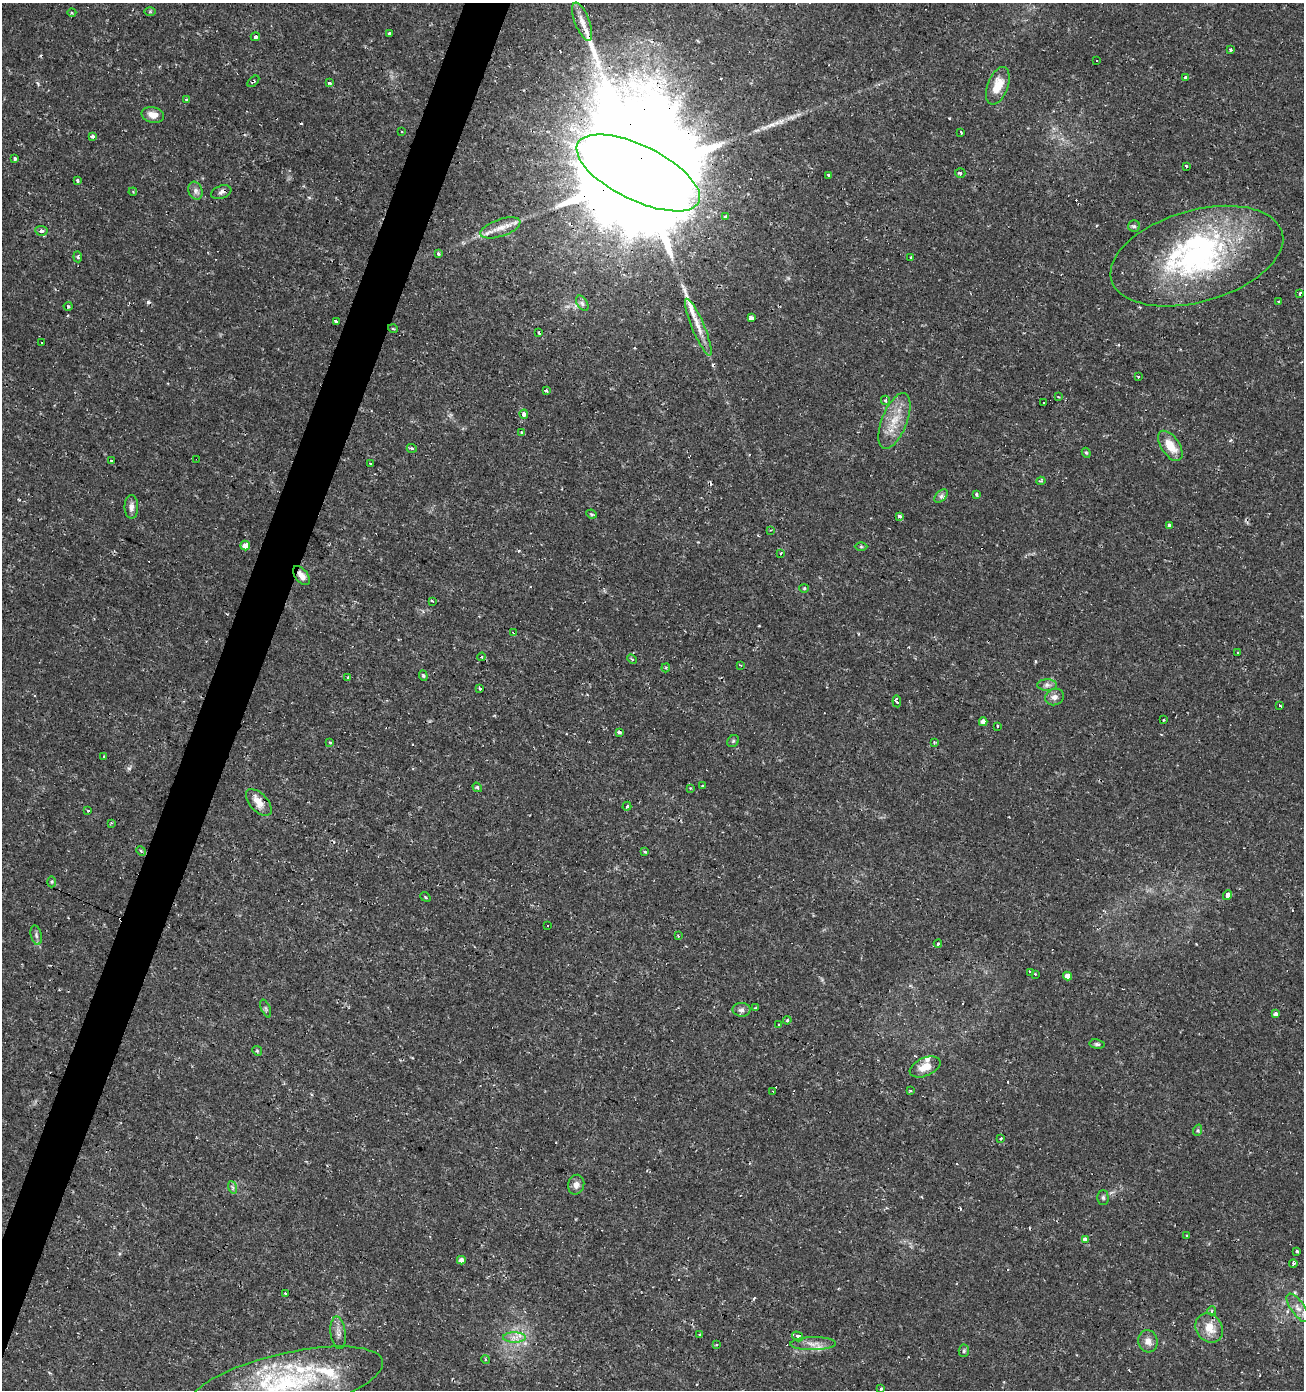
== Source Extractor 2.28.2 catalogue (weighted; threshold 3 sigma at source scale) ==
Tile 7 of 4 x 4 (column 3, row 2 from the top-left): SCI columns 2878-4179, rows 2777-4164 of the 5688 x 5556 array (HDU 1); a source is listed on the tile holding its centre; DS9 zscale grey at full resolution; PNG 1306 x 1392 px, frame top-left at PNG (2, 3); each listed source drawn as its Kron ellipse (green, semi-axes under 4 px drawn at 4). Shown black and unused: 3% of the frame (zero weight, under 2 of 3 exposures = <1% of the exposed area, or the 3 px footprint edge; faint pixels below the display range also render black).
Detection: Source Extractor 2.28.2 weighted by HDU 2 'WHT'; one run over the whole footprint, this tile lists its part. Background 0.0153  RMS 0.0019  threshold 0.00852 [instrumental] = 3 sigma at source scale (4.5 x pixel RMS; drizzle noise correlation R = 1.50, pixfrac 1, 0.0396/0.0396 arcsec/px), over >= 5 px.
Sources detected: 172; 12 cosmic-ray / hot-pixel residue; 3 long thin detections or spike segments (spike, bleed or trail) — neither listed nor drawn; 10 inside a brighter listed object's ellipse — not listed separately; the other 147 listed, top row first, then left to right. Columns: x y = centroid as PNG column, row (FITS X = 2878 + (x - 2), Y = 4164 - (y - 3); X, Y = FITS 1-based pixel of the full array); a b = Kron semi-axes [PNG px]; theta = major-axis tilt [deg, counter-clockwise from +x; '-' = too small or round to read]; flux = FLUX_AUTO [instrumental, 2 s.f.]
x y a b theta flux
150 12 6 4 1 0.21
72 13 4 3 - 0.22
582 22 20 7 -69 2.2
389 34 3 3 - 0.52
255 37 4 4 - 0.51
1230 50 3 3 - 0.29
1096 60 3 3 - 1.7
1185 78 4 3 - 0.66
253 81 7 4 42 0.39
329 83 4 3 - 0.36
998 86 20 10 69 3.6
186 99 4 3 - 0.27
153 115 11 7 -12 1.6
402 131 3 2 - 0.24
961 132 3 2 - 0.2
92 136 4 3 - 0.7
15 159 3 3 - 0.5
1186 166 3 3 - 1
638 173 67 27 -26 16000
960 173 5 4 - 0.38
829 175 3 3 - 1.3
77 181 3 3 - 0.9
195 191 9 7 -69 0.75
133 192 4 3 - 0.21
221 192 10 6 20 0.67
725 217 3 3 - 1
1134 226 6 5 - 0.36
500 228 21 8 19 2.2
41 231 6 5 - 0.66
438 253 3 3 - 0.71
1197 256 89 46 16 47
78 257 5 3 - 0.26
911 258 3 3 - 0.47
1300 293 3 3 - 1.3
1278 302 3 3 - 0.28
582 303 8 5 -59 0.54
68 306 4 4 - 0.24
751 318 4 4 - 1.7
336 321 3 3 - 4.1
698 327 31 6 -67 2.3
393 329 5 3 - 0.18
539 332 3 3 - 0.55
42 342 3 3 - 1.8
1138 377 3 2 - 0.26
546 391 4 3 - 0.29
1059 397 3 2 - 0.32
886 400 5 4 - 0.47
1044 403 3 2 - 0.13
524 414 4 4 - 0.87
894 421 29 12 68 4.5
521 432 3 3 - 0.39
1170 446 17 9 -56 3.2
412 448 5 4 - 0.38
1086 453 5 4 - 0.24
197 459 2 2 - 0.17
111 461 3 3 - 0.29
370 464 3 3 - 0.25
1041 481 4 4 - 0.27
976 494 3 3 - 0.62
941 496 8 5 46 0.53
131 507 12 7 -89 1
591 514 5 3 - 0.26
899 516 3 3 - 0.61
1169 525 3 3 - 1
770 530 4 3 - 0.18
245 546 5 4 - 2
861 546 6 4 0 0.27
781 553 3 3 - 0.35
301 575 11 6 -53 1.4
804 588 4 4 - 0.19
432 601 4 2 - 0.26
514 632 3 3 - 0.93
1237 652 3 2 - 0.19
482 657 4 3 - 0.32
632 659 5 3 - 0.26
741 665 3 2 - 0.25
666 668 4 4 - 0.26
423 676 5 4 - 0.24
348 677 3 3 - 0.43
1047 685 10 6 0 0.68
480 689 3 2 - 0.23
1055 697 9 8 - 1
897 701 6 3 -82 0.6
1280 706 3 3 - 0.73
1164 720 3 2 - 0.21
983 722 4 4 - 1
998 726 3 2 - 0.23
619 732 4 4 - 0.5
733 741 6 5 - 0.33
330 742 3 3 - 0.22
934 742 4 3 - 0.18
103 757 3 3 - 0.39
703 786 3 3 - 1.5
477 787 5 4 - 0.37
690 788 3 3 - 0.18
259 802 16 9 -47 2.3
627 806 4 3 - 0.34
88 810 3 3 - 0.57
111 823 3 3 - 0.23
141 851 5 4 - 0.28
645 852 3 3 - 0.29
52 882 5 3 - 0.23
1227 895 5 3 - 3
425 897 5 3 - 0.27
548 926 3 3 - 0.46
36 935 10 5 -77 0.52
678 936 3 3 - 0.21
938 944 4 3 - 0.38
1030 972 4 3 - 0.47
1035 974 3 3 - 0.25
1067 976 4 4 - 1.3
755 1008 3 3 - 0.21
266 1009 9 4 -69 0.38
741 1010 9 7 -2 0.7
1276 1014 4 4 - 0.71
787 1020 4 3 - 0.19
779 1025 3 3 - 0.27
1097 1044 7 4 -7 0.4
257 1051 5 4 - 0.26
925 1067 16 9 23 2.5
773 1091 2 2 - 0.15
910 1091 3 2 - 0.37
1198 1130 6 3 72 0.25
1001 1138 4 3 - 0.24
576 1185 10 8 76 1.1
232 1187 6 4 -70 0.37
1103 1198 7 5 -89 0.41
1187 1235 3 3 - 0.44
1085 1239 4 4 - 0.89
1297 1252 3 3 - 0.37
461 1260 4 4 - 1
1293 1264 4 2 - 0.48
285 1293 3 3 - 0.51
1298 1308 17 6 -54 1.5
1212 1311 4 4 - 0.21
1209 1328 15 13 -57 3.2
338 1333 16 7 -83 1.1
700 1335 3 3 - 0.73
798 1336 6 4 -33 0.64
514 1337 11 5 0 1.1
1148 1341 11 9 -74 1.4
813 1344 23 6 1 1.6
716 1345 4 2 - 0.18
964 1351 6 5 - 0.36
486 1359 4 4 - 0.36
286 1383 99 30 13 27
881 1389 4 3 - 0.66
Overlapping masked pixels (flux is a lower limit): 8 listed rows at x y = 253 81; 638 173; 1197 256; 698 327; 197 459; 301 575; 514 632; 259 802
Isophote crosses this tile's border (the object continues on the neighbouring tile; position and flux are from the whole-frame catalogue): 2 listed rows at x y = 286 1383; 881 1389
Unlisted compact peaks at least as high as the median listed source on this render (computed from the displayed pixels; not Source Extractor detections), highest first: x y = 129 768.